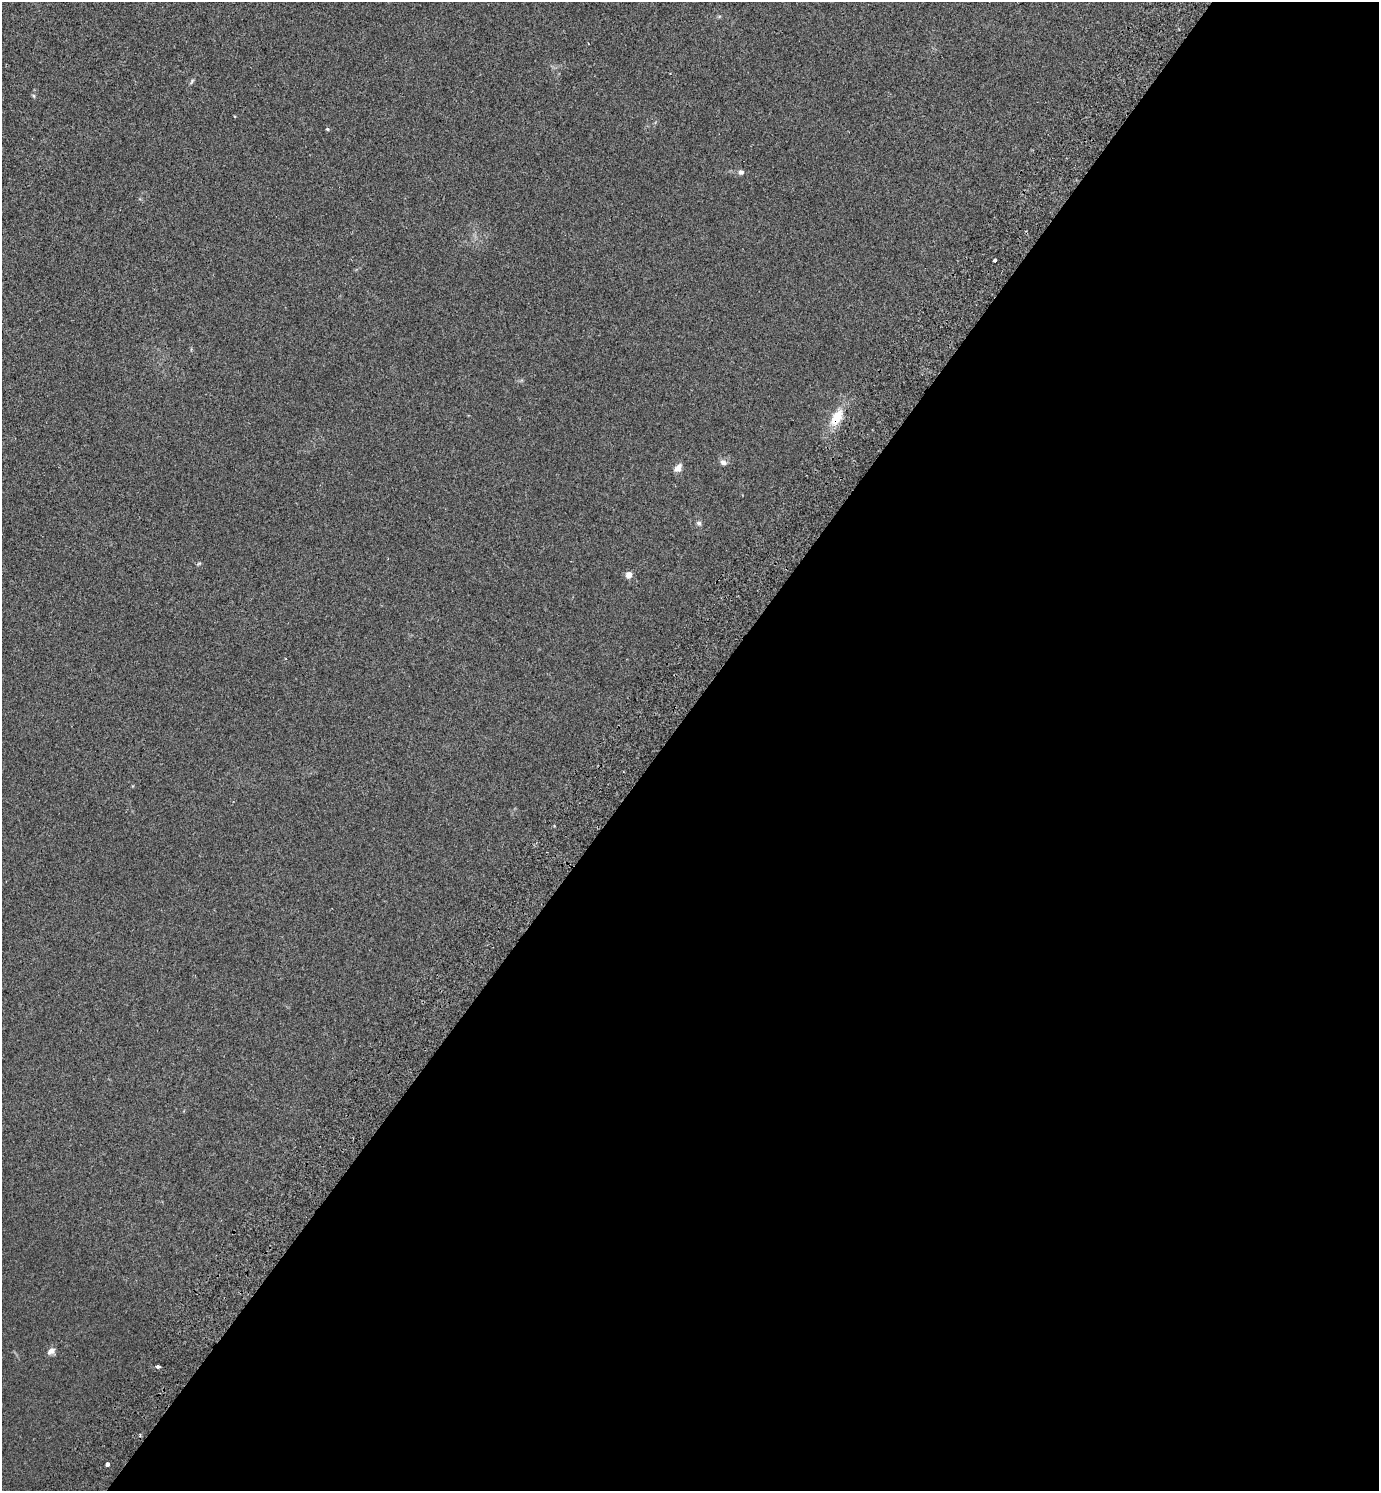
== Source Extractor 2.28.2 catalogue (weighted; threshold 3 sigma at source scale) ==
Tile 12 of 4 x 4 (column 4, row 3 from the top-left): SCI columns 4337-5713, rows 1533-3021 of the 6057 x 6041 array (HDU 1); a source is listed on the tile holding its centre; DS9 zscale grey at full resolution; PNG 1381 x 1493 px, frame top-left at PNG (2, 2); no overlay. Shown black and unused: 52% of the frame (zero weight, under 2 of 3 exposures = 3% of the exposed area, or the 3 px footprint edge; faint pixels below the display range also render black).
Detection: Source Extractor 2.28.2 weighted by HDU 2 'WHT'; one run over the whole footprint, this tile lists its part. Background 0.0259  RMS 0.0068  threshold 0.0307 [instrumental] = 3 sigma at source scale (4.5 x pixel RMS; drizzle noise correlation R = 1.50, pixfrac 1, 0.05/0.05 arcsec/px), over >= 5 px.
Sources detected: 16; all 16 listed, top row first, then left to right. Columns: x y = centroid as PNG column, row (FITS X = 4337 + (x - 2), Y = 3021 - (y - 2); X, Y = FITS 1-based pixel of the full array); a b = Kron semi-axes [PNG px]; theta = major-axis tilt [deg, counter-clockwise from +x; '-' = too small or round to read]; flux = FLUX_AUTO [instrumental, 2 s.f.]
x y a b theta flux
192 81 8 4 56 1.1
34 96 6 4 -71 0.8
234 116 3 2 - 0.55
327 129 5 4 - 0.73
741 172 7 6 - 1.8
994 260 3 3 - 1.2
837 417 21 11 60 14
723 463 9 7 -16 2.3
678 468 12 8 46 3.7
699 523 7 6 - 1.4
199 563 6 4 19 0.74
629 575 4 4 - 11
286 659 3 2 - 0.5
51 1351 10 7 38 3.3
158 1367 4 3 - 2.6
107 1464 4 3 - 12
Overlapping masked pixels (flux is a lower limit): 1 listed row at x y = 837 417